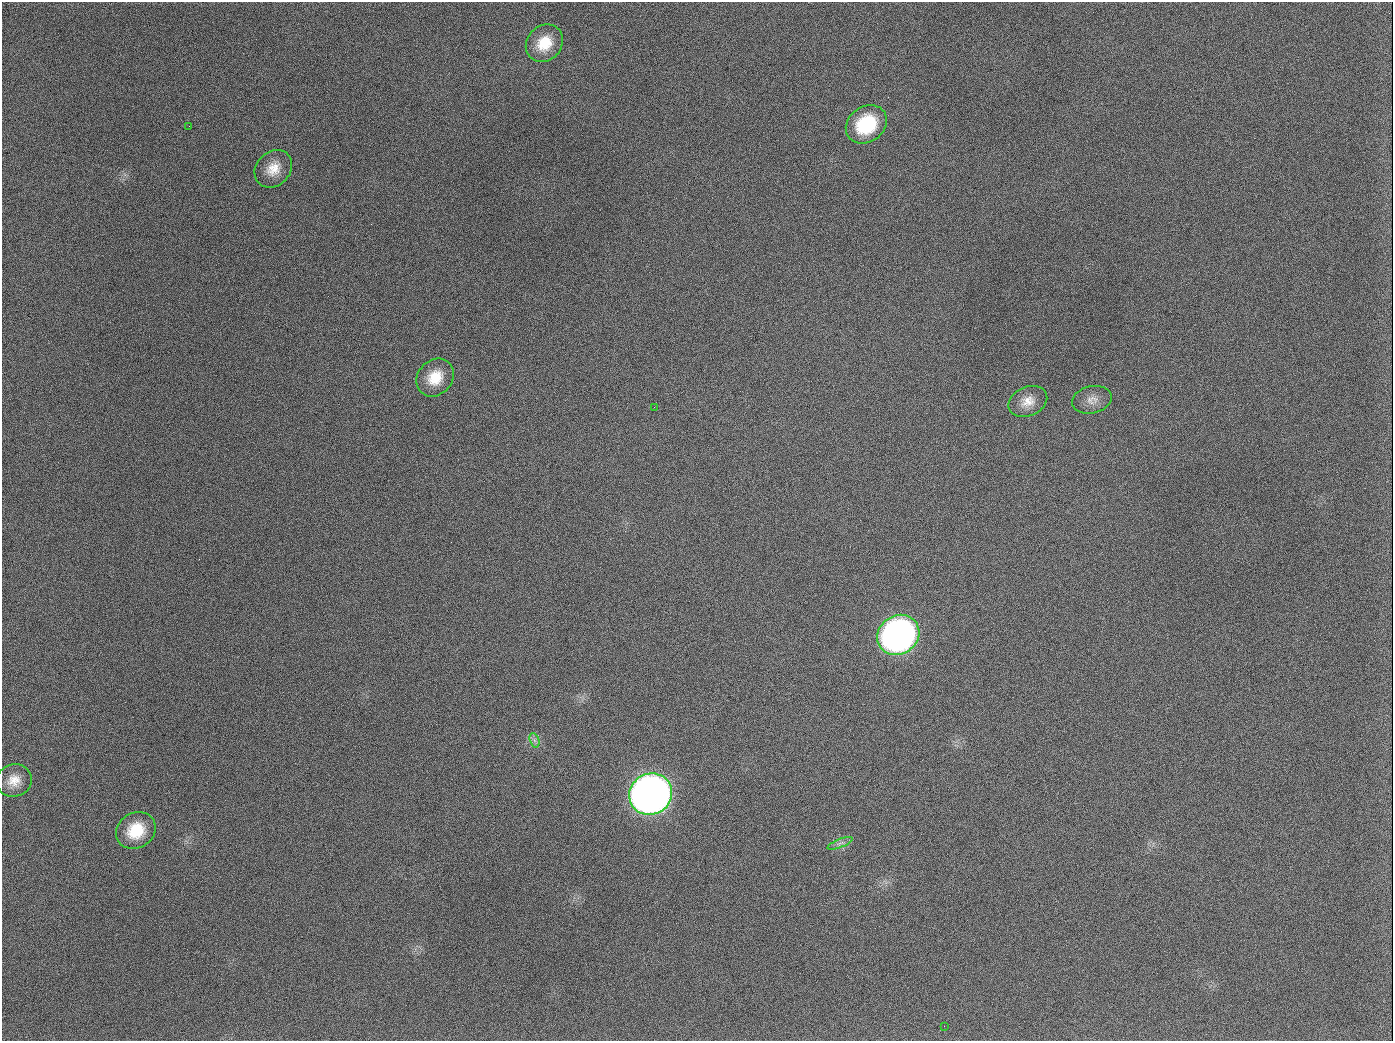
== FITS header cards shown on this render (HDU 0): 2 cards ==
NAXIS1  =                 1391
NAXIS2  =                 1039

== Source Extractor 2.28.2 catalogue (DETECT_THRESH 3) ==
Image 1391 x 1039 px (HDU 0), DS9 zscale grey, 1 PNG px = 1 image px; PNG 1395 x 1043 px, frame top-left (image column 1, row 1039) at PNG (2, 2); each listed source drawn as its Kron ellipse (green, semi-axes under 4 px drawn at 4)
Background 1590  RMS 72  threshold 215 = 3 sigma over >= 5 px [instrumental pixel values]
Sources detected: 15; all 15 listed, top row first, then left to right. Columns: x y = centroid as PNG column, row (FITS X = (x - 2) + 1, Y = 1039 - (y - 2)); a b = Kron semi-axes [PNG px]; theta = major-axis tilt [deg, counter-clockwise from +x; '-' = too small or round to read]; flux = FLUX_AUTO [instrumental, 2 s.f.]
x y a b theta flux
544 43 20 17 47 1.3e+05
866 124 22 17 35 2.9e+05
189 126 3 2 - 5.4e+03
273 169 20 17 46 9.1e+04
435 378 20 17 49 1.2e+05
1092 400 20 13 13 5.2e+04
1028 401 20 14 23 6.9e+04
654 407 3 2 - 3.7e+03
898 635 22 19 35 2.3e+06
534 740 7 4 -71 1.5e+04
14 780 18 16 21 7.5e+04
651 794 22 20 30 4.9e+06
136 830 20 17 32 1.7e+05
840 843 13 4 21 1.9e+04
944 1026 2 2 - 4.3e+03